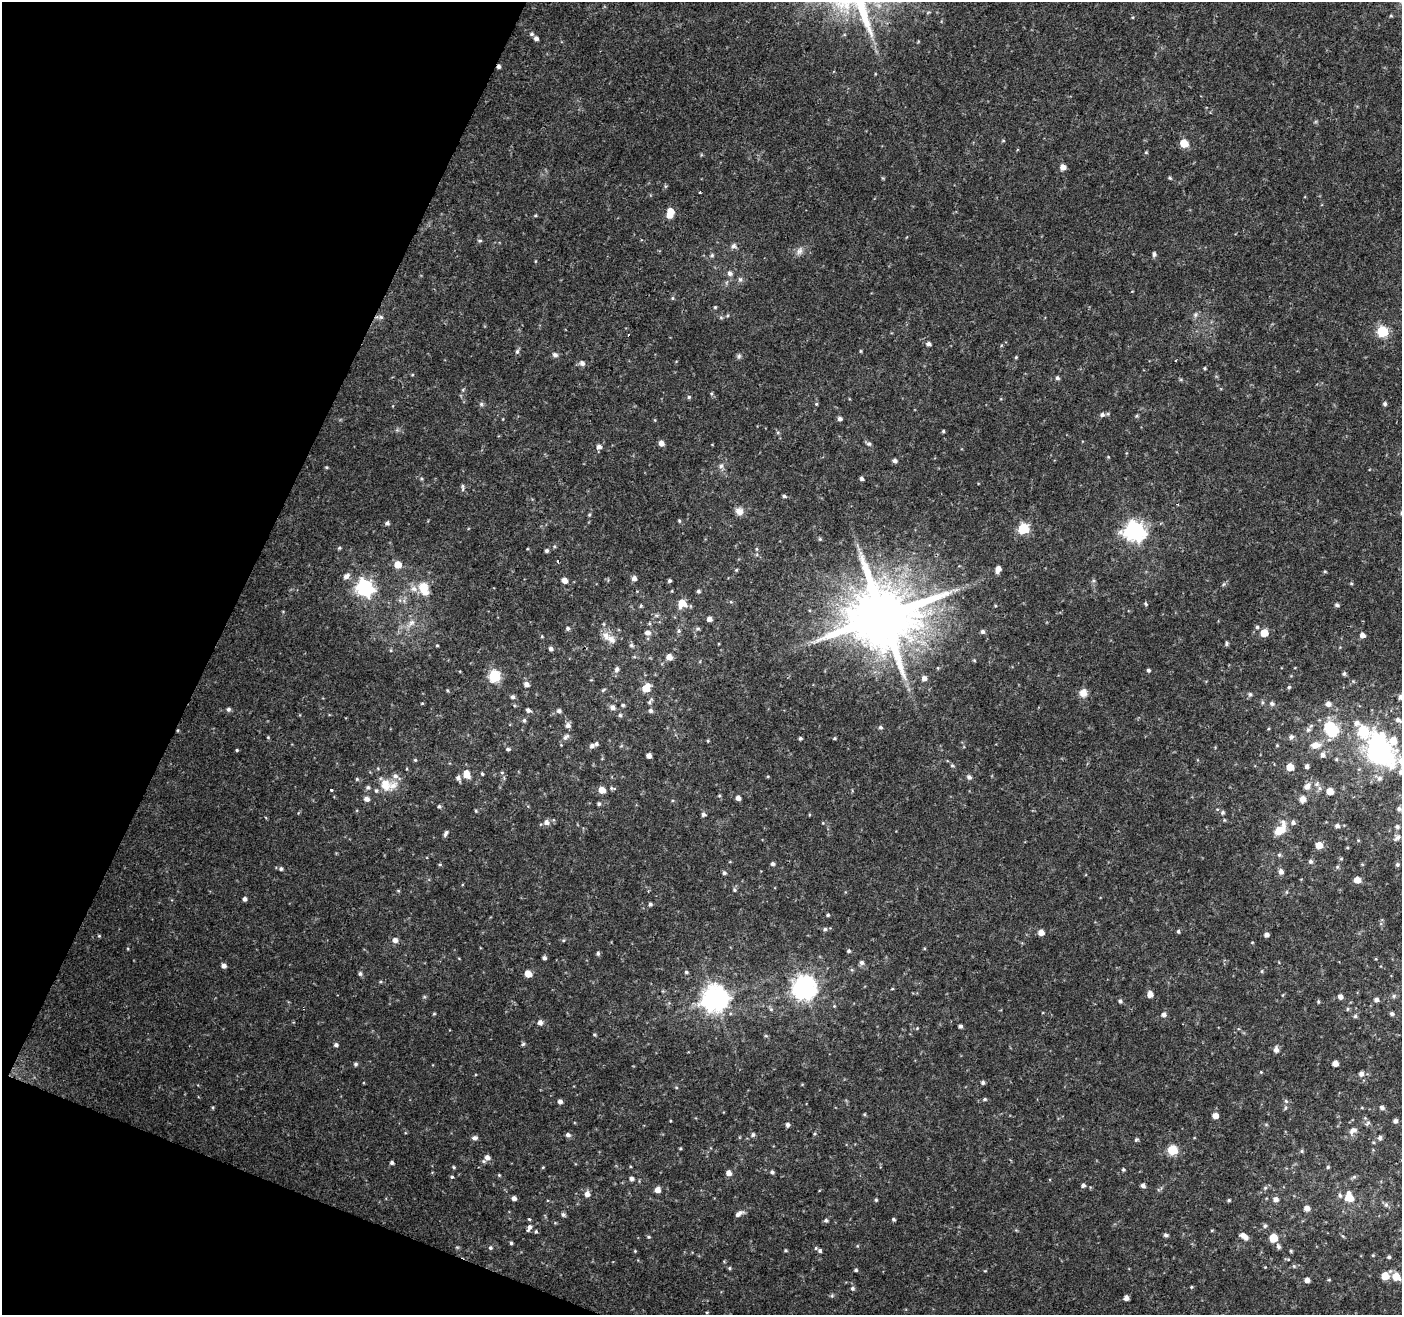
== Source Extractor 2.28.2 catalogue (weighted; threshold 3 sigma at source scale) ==
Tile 9 of 4 x 4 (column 1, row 3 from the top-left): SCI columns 1-1400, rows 1520-2832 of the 5604 x 5729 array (HDU 1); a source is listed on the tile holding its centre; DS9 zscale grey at full resolution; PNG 1404 x 1317 px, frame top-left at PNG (2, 2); no overlay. Shown black and unused: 19% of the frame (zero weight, under 2 of 3 exposures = <1% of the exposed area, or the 3 px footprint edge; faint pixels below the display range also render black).
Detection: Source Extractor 2.28.2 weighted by HDU 2 'WHT'; one run over the whole footprint, this tile lists its part. Background 0.04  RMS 0.0064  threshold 0.0289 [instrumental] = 3 sigma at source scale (4.5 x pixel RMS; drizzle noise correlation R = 1.50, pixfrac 1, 0.0396/0.0396 arcsec/px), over >= 5 px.
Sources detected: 331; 1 cosmic-ray / hot-pixel residue — not listed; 15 inside a brighter listed object's ellipse — not listed separately; the other 315 listed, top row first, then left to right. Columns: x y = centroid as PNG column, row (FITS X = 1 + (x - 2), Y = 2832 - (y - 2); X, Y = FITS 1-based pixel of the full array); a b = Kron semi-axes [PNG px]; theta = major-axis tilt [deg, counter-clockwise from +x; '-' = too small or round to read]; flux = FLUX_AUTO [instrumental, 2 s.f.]
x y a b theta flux
1391 16 5 3 - 0.61
532 34 5 5 - 1.2
536 38 4 4 - 2.1
499 66 5 3 - 1.6
1003 141 5 3 - 0.59
1184 143 6 5 - 16
1146 152 4 4 - 0.68
1063 167 5 5 - 4.3
1170 178 5 4 - 0.83
700 192 3 3 - 1.2
670 211 7 6 - 7.9
535 216 5 3 - 0.66
480 241 6 4 0 0.79
734 246 7 6 - 2
799 251 11 7 69 2.9
1154 254 6 5 - 1.5
712 255 5 5 - 0.92
730 273 7 6 - 2.1
740 279 7 6 - 1.5
672 298 5 4 - 0.77
715 307 4 4 - 0.68
1195 315 8 5 59 1.4
381 317 6 6 - 1.4
721 318 6 4 -20 0.81
1382 331 6 6 - 50
928 344 5 5 - 1.9
860 351 5 3 - 0.6
517 352 7 5 86 1.4
555 355 7 5 -14 1.9
739 356 6 6 - 1.3
1016 357 4 4 - 0.66
582 363 8 7 - 2.1
1205 368 4 4 - 0.68
1057 378 5 5 - 1.2
689 397 5 5 - 0.93
481 404 6 6 - 1.2
816 404 4 4 - 0.66
1385 404 5 4 - 1.4
1102 415 6 6 - 1.8
1136 416 6 3 70 0.76
839 419 5 5 - 1.8
943 431 4 3 - 0.8
661 443 5 5 - 3.5
869 444 7 5 -13 1.3
599 447 6 5 - 2.5
895 461 5 5 - 1.6
721 466 6 6 - 1.7
327 467 4 3 - 0.75
421 478 6 4 -52 0.87
862 479 4 4 - 1.4
462 486 7 5 78 1.2
784 496 5 4 - 1.1
739 511 10 8 -27 4.1
589 515 5 4 - 0.82
679 521 4 4 - 0.67
387 523 5 4 - 1.6
1023 529 6 6 - 46
1135 531 8 7 - 310
820 539 5 4 - 0.8
339 548 5 4 - 0.87
757 549 6 4 -90 0.82
546 551 4 4 - 1.3
860 553 7 4 72 1.6
398 564 5 5 - 9.6
998 569 6 5 - 4.2
736 570 5 4 - 0.65
1325 571 5 3 - 0.64
346 576 10 6 43 2.8
634 578 5 5 - 2.6
565 580 5 5 - 4.1
669 581 4 4 - 1.1
1223 584 6 4 87 0.85
423 587 13 12 - 9.1
365 588 7 7 - 200
698 591 4 4 - 1.2
682 603 8 7 - 9
1145 604 6 4 -70 0.81
1337 605 5 4 - 1.3
641 606 5 4 - 0.79
883 616 18 16 24 6300
709 619 5 4 - 2.7
411 622 10 7 43 3.5
1257 627 5 5 - 0.98
568 628 5 5 - 1.3
698 629 7 5 19 1.1
679 631 5 5 - 1.1
982 631 5 5 - 1.4
647 632 7 6 - 2.6
1264 633 5 5 - 10
1362 635 5 5 - 3.3
542 637 5 3 - 0.62
611 639 13 8 -35 5.1
1227 644 6 4 80 1
631 645 7 5 -27 1.2
437 646 5 3 - 0.56
551 648 4 4 - 1.8
391 650 5 3 - 0.6
669 657 5 5 - 5.4
974 660 5 3 - 0.59
617 669 8 6 59 1.8
1148 670 4 4 - 1.1
1344 674 5 5 - 1.1
494 676 6 6 - 64
924 678 6 6 - 2.6
526 684 5 5 - 2.7
1289 687 5 4 - 0.98
646 688 8 6 61 10
603 690 6 4 44 0.86
1083 693 10 9 - 4.6
1250 694 5 5 - 1.1
512 697 5 5 - 1.4
1400 697 5 5 - 2.3
650 701 10 4 54 1.3
1262 702 6 4 -72 0.88
422 703 5 3 - 0.56
1272 704 6 5 - 1.6
1328 704 6 6 - 2.9
623 705 5 4 - 0.88
612 707 7 6 - 2.5
228 709 5 5 - 1.6
528 710 6 5 - 1.6
559 711 6 5 - 1.6
651 711 5 5 - 1.5
620 715 5 5 - 1
524 720 6 4 -77 1.2
1398 720 8 5 -29 2.1
568 725 7 6 - 2.3
880 727 6 5 - 1.2
1308 730 7 7 - 1.9
1331 730 18 14 -56 24
268 737 4 4 - 0.63
565 737 11 6 34 2.2
1291 737 7 6 - 1.8
800 738 4 3 - 1.1
834 738 5 4 - 0.66
708 741 4 4 - 0.6
1315 745 13 9 7 6.4
592 746 6 5 - 1.9
508 749 6 4 -2 1.1
237 750 3 3 - 0.77
1380 750 40 26 -65 100
649 755 4 4 - 3.1
1323 755 6 6 - 2.3
1336 759 5 4 - 0.75
415 760 4 4 - 0.77
952 765 5 4 - 0.99
1307 766 5 5 - 1.8
1290 767 6 5 - 9.9
502 773 5 3 - 0.69
466 774 9 6 -64 7.1
482 774 4 4 - 0.76
969 777 6 5 - 1.8
458 778 8 5 -59 2
357 779 5 4 - 0.81
1317 784 7 7 - 2.3
385 785 17 14 -56 9.6
1307 786 8 7 - 3.5
368 787 6 5 - 1.2
612 788 9 4 -13 1
331 790 3 3 - 1.6
602 790 5 5 - 7.7
1330 791 5 5 - 8.3
719 796 5 3 - 0.62
738 798 5 4 - 2.7
367 799 6 5 - 3
1302 799 8 7 - 3.3
599 804 5 5 - 1.2
439 806 5 4 - 0.99
1399 809 6 6 - 1.4
476 811 5 4 - 0.65
1223 812 5 5 - 1.1
704 814 5 4 - 1.6
546 822 7 6 - 2.6
1293 822 6 6 - 1.9
1337 826 6 5 - 1.8
1397 827 6 5 - 1.4
1279 830 15 10 30 8.6
446 833 8 4 64 1.5
1397 838 11 6 38 2.1
1319 845 5 5 - 8
1279 855 5 5 - 1.1
1341 859 5 4 - 0.73
1310 861 6 5 - 1.4
440 864 5 3 - 0.63
773 864 4 4 - 1.4
1397 864 5 5 - 1.1
1337 867 6 4 46 0.91
281 869 5 5 - 1.4
1281 872 6 6 - 2.7
724 873 5 5 - 1.3
1357 880 5 5 - 6.1
734 890 6 4 -48 0.94
244 899 4 4 - 2
650 904 5 4 - 1.2
828 915 4 4 - 0.78
825 929 5 5 - 1.2
1178 931 5 4 - 1
1041 932 5 5 - 4.5
1266 935 4 4 - 2.6
99 936 4 4 - 0.65
395 940 6 5 - 3.1
849 951 4 4 - 1.1
598 953 5 5 - 1.2
544 958 4 3 - 1.5
862 962 6 6 - 1.7
224 966 5 4 - 2.8
1262 971 5 4 - 0.71
686 972 5 4 - 0.95
360 974 5 5 - 1.3
528 974 5 5 - 9.4
804 988 8 8 - 520
892 989 5 3 - 0.49
1150 994 5 5 - 4.4
1394 996 6 5 - 1.1
1340 997 5 5 - 2.7
715 998 8 8 - 630
1376 1000 6 5 - 1.8
1120 1001 5 4 - 1.3
1318 1001 5 4 - 0.85
834 1006 4 4 - 0.56
771 1009 5 5 - 1.1
1347 1009 6 4 89 0.76
434 1014 5 3 - 0.62
1163 1014 5 5 - 2
1392 1014 5 4 - 1.3
1355 1016 5 5 - 1.1
540 1022 5 5 - 2.8
960 1026 4 4 - 1.5
917 1028 4 4 - 0.52
594 1035 5 3 - 0.74
766 1036 5 4 - 0.82
523 1044 5 5 - 1
336 1045 5 4 - 1.4
1276 1050 7 5 -84 2.7
1335 1063 5 5 - 4.2
355 1064 5 5 - 1.2
1261 1072 4 4 - 0.54
1361 1074 6 5 - 2.3
983 1082 4 4 - 1.3
985 1099 5 4 - 0.98
1286 1101 7 4 -44 1
560 1102 5 4 - 2.3
1285 1107 6 4 72 1
1382 1108 6 5 - 1.6
1215 1116 5 5 - 4.5
1395 1121 5 4 - 1.6
1368 1123 8 4 34 1.1
788 1124 5 4 - 1.8
1353 1130 12 8 36 3.3
568 1135 6 5 - 1.9
753 1135 5 5 - 1.3
475 1138 8 5 4 1.7
1380 1138 6 5 - 1.5
1136 1140 5 4 - 0.99
680 1148 4 3 - 0.63
1172 1150 6 5 - 38
1302 1151 5 5 - 0.89
487 1157 6 6 - 3.3
392 1163 4 4 - 1.3
454 1167 4 3 - 0.74
543 1167 5 3 - 0.51
1328 1167 4 4 - 0.87
1123 1169 4 4 - 0.91
772 1172 5 4 - 1.4
729 1173 5 5 - 3.7
499 1175 5 3 - 0.63
452 1177 4 4 - 0.88
1354 1177 6 4 18 1
631 1179 4 4 - 1.9
1083 1185 5 4 - 1.6
1143 1186 5 4 - 2.1
1265 1188 6 4 45 1
657 1190 5 5 - 4.6
587 1194 6 6 - 3.3
1340 1196 7 5 -74 1.4
1349 1197 10 7 -65 10
514 1198 4 4 - 2.4
1276 1199 6 5 - 3
876 1200 4 4 - 0.86
1229 1200 5 4 - 0.86
1386 1205 6 6 - 1.5
1307 1208 6 5 - 3.6
739 1214 10 5 33 2.9
563 1215 6 5 - 1.3
529 1219 4 4 - 0.67
893 1219 4 3 - 0.96
826 1220 5 4 - 1.3
1265 1226 6 5 - 1.3
529 1228 8 4 64 2.4
1212 1230 5 3 - 0.56
536 1232 5 4 - 0.85
1166 1235 5 4 - 1.7
1244 1236 10 5 -38 4.7
649 1237 5 4 - 0.76
1273 1238 5 5 - 17
511 1243 4 4 - 0.97
1278 1246 8 5 -60 1.6
490 1248 5 4 - 1.2
786 1250 4 3 - 0.75
635 1251 4 4 - 0.53
820 1251 6 5 - 1.4
1291 1251 4 4 - 0.75
1373 1255 5 4 - 0.61
1389 1257 4 4 - 1.1
1288 1259 5 3 - 0.68
1294 1266 5 5 - 0.93
729 1268 5 4 - 0.79
856 1270 4 4 - 0.94
1385 1276 6 5 - 12
1396 1277 7 6 - 12
1307 1280 4 4 - 3.6
1329 1280 5 3 - 0.55
1191 1287 4 4 - 0.66
852 1288 5 5 - 1.4
1126 1298 4 4 - 2.9
Overlapping masked pixels (flux is a lower limit): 1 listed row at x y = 499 66
Isophote crosses this tile's border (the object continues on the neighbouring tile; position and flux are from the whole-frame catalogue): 1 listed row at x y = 1400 697